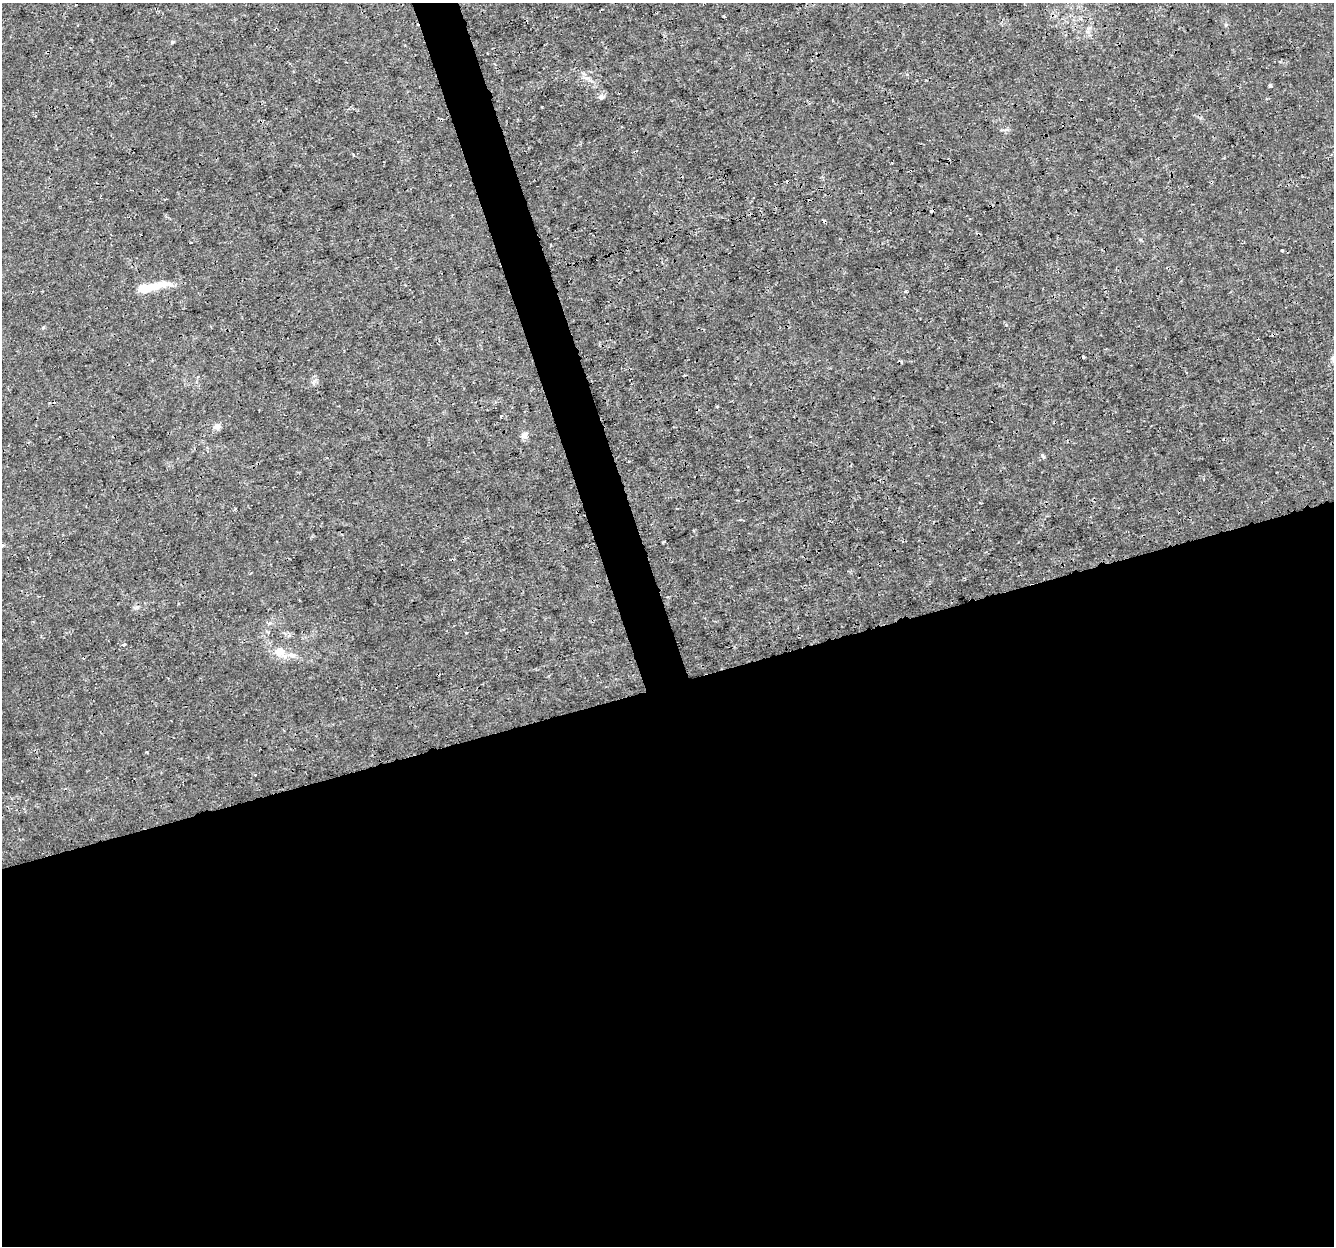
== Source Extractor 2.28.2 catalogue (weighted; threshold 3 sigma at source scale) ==
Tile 15 of 4 x 4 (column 3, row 4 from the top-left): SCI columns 2665-3996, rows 62-1305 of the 5331 x 5145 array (HDU 1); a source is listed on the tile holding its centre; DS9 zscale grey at full resolution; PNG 1336 x 1248 px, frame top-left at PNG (2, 3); no overlay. Shown black and unused: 47% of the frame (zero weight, under 3 of 4 exposures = <1% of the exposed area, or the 3 px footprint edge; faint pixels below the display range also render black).
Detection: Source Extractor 2.28.2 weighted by HDU 2 'WHT'; one run over the whole footprint, this tile lists its part. Background 0.0019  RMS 8.0e-04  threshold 0.00358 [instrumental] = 3 sigma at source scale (4.5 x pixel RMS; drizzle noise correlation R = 1.50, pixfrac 1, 0.0396/0.0396 arcsec/px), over >= 5 px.
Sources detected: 24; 5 cosmic-ray / hot-pixel residue — not listed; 2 inside a brighter listed object's ellipse — not listed separately; the other 17 listed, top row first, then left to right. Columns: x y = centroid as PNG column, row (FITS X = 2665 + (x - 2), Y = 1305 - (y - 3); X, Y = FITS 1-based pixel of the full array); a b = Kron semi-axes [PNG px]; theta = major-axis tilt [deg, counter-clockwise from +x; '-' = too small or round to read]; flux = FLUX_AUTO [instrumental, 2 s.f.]
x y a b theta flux
1226 25 6 3 71 0.096
173 42 5 4 - 0.087
1270 86 4 4 - 0.14
601 97 8 7 - 0.25
353 155 3 3 - 0.1
910 171 3 2 - 0.11
1282 250 3 3 - 0.17
146 288 23 8 8 2.1
1083 357 3 3 - 0.36
501 416 3 3 - 0.083
217 426 8 7 - 0.46
524 435 10 8 49 0.34
1043 456 7 4 -45 0.11
270 623 6 4 17 0.14
124 644 3 3 - 0.38
280 652 17 13 -40 1.2
147 752 3 2 - 0.074
Overlapping masked pixels (flux is a lower limit): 1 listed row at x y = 910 171
Unlisted compact peaks at least as high as the median listed source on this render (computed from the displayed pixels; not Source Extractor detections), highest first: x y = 1006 325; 663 542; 314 381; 542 107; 906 291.